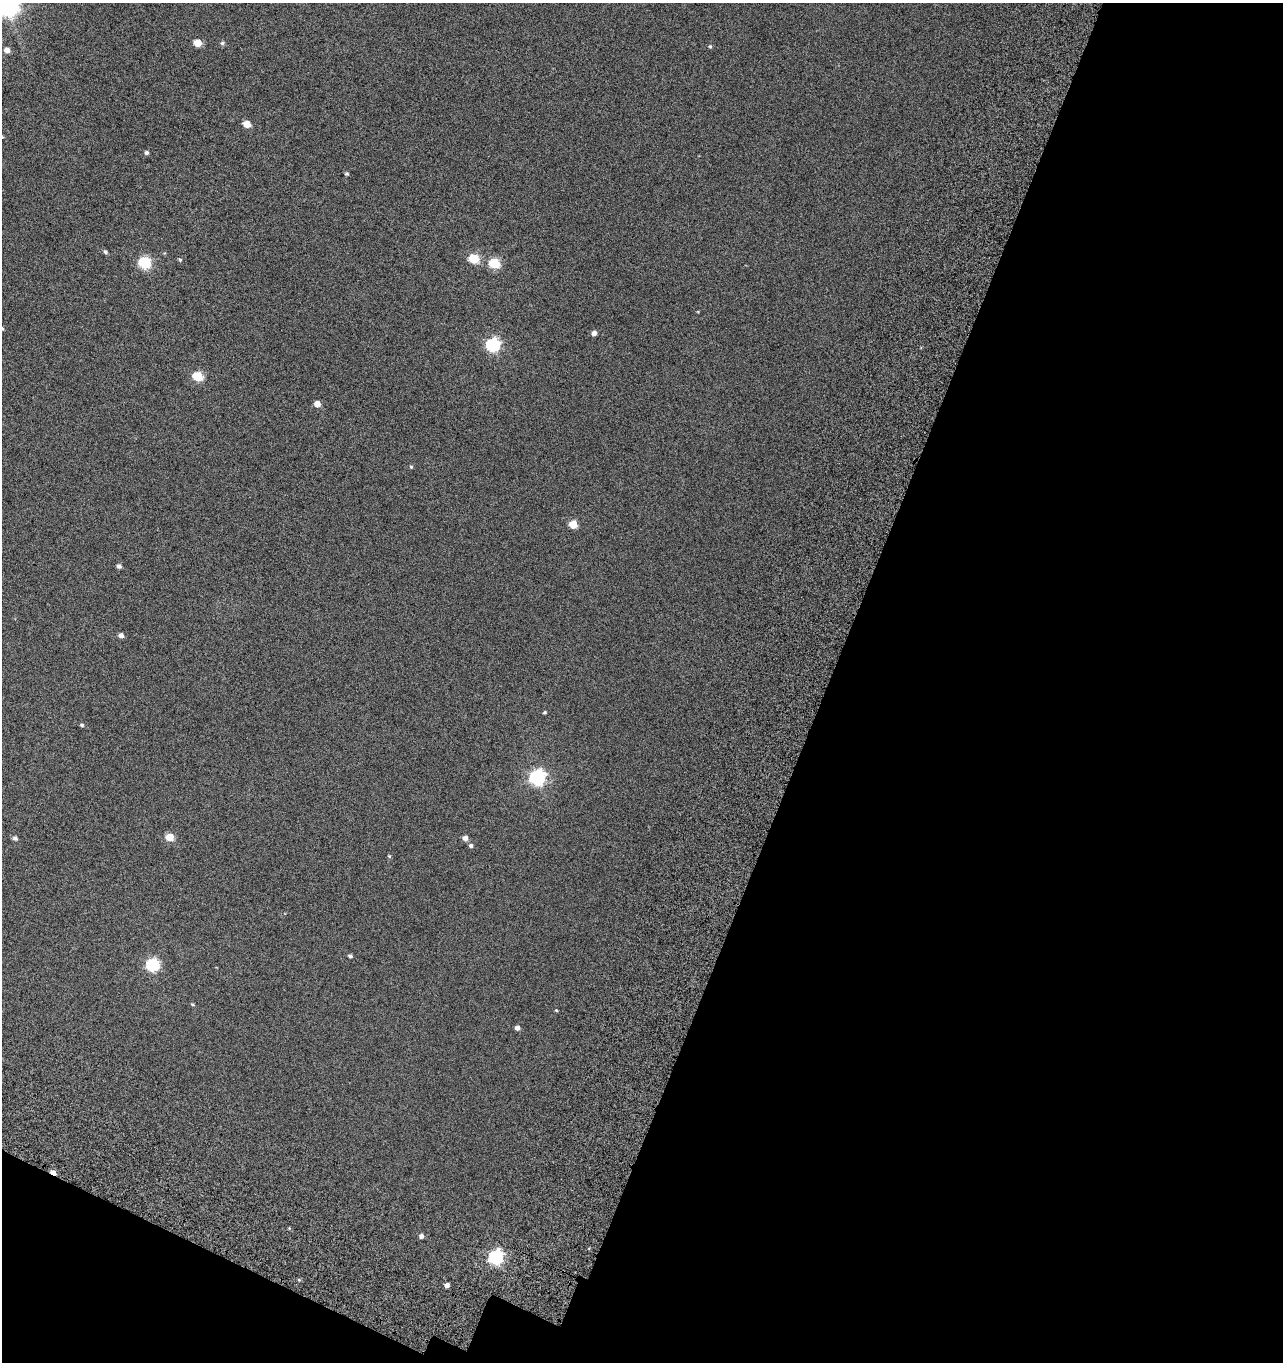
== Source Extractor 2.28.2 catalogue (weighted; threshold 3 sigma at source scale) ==
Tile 4 of 2 x 2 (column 2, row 2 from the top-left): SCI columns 1591-2871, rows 195-1554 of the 3170 x 3112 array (HDU 1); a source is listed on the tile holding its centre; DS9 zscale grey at full resolution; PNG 1285 x 1364 px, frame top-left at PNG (2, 3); no overlay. Shown black and unused: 38% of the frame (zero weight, under 5 of 10 exposures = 19% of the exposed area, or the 3 px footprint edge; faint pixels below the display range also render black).
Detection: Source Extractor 2.28.2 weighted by HDU 2 'WHT'; one run over the whole footprint, this tile lists its part. Background 0.0379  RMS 0.024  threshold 0.098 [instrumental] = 3 sigma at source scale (4.09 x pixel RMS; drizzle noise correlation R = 1.36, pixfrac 0.8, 0.0396/0.0396 arcsec/px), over >= 5 px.
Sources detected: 40; all 40 listed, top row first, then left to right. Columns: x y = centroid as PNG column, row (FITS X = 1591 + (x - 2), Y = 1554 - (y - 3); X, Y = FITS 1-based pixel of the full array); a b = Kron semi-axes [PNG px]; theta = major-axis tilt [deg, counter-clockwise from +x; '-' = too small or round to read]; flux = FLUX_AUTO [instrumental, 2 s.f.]
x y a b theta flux
7 5 8 8 - 1500
198 43 5 5 - 35
222 43 6 5 - 3.7
710 46 5 4 - 2.4
7 50 5 5 - 11
247 124 5 5 - 33
2 137 5 4 - 1.9
146 153 4 4 - 4.1
347 174 5 4 - 2.8
105 252 5 4 - 3.7
474 259 5 5 - 97
180 260 4 4 - 2.3
145 263 6 6 - 210
494 263 6 5 - 120
2 328 6 4 -36 3.3
594 333 4 4 - 9.4
493 345 6 6 - 330
198 377 5 5 - 98
317 404 5 5 - 19
411 467 5 4 - 2.3
573 524 5 5 - 49
119 566 5 5 - 5.4
121 635 5 5 - 7.9
545 712 4 3 - 2.6
82 725 5 4 - 2.9
538 777 7 6 - 490
170 837 5 5 - 39
15 838 5 5 - 5.1
465 838 5 5 - 9.1
471 845 5 5 - 4.7
389 856 5 4 - 2
350 956 4 4 - 4
153 965 6 6 - 270
193 1004 4 3 - 2.2
556 1010 4 3 - 1.8
517 1028 5 4 - 7.9
53 1173 6 3 -27 14
421 1236 5 5 - 6.7
496 1257 6 6 - 390
447 1285 4 4 - 9.3
Overlapping masked pixels (flux is a lower limit): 1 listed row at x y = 53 1173
Isophote crosses this tile's border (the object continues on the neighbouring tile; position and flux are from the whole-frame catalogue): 3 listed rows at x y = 7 5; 2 137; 2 328